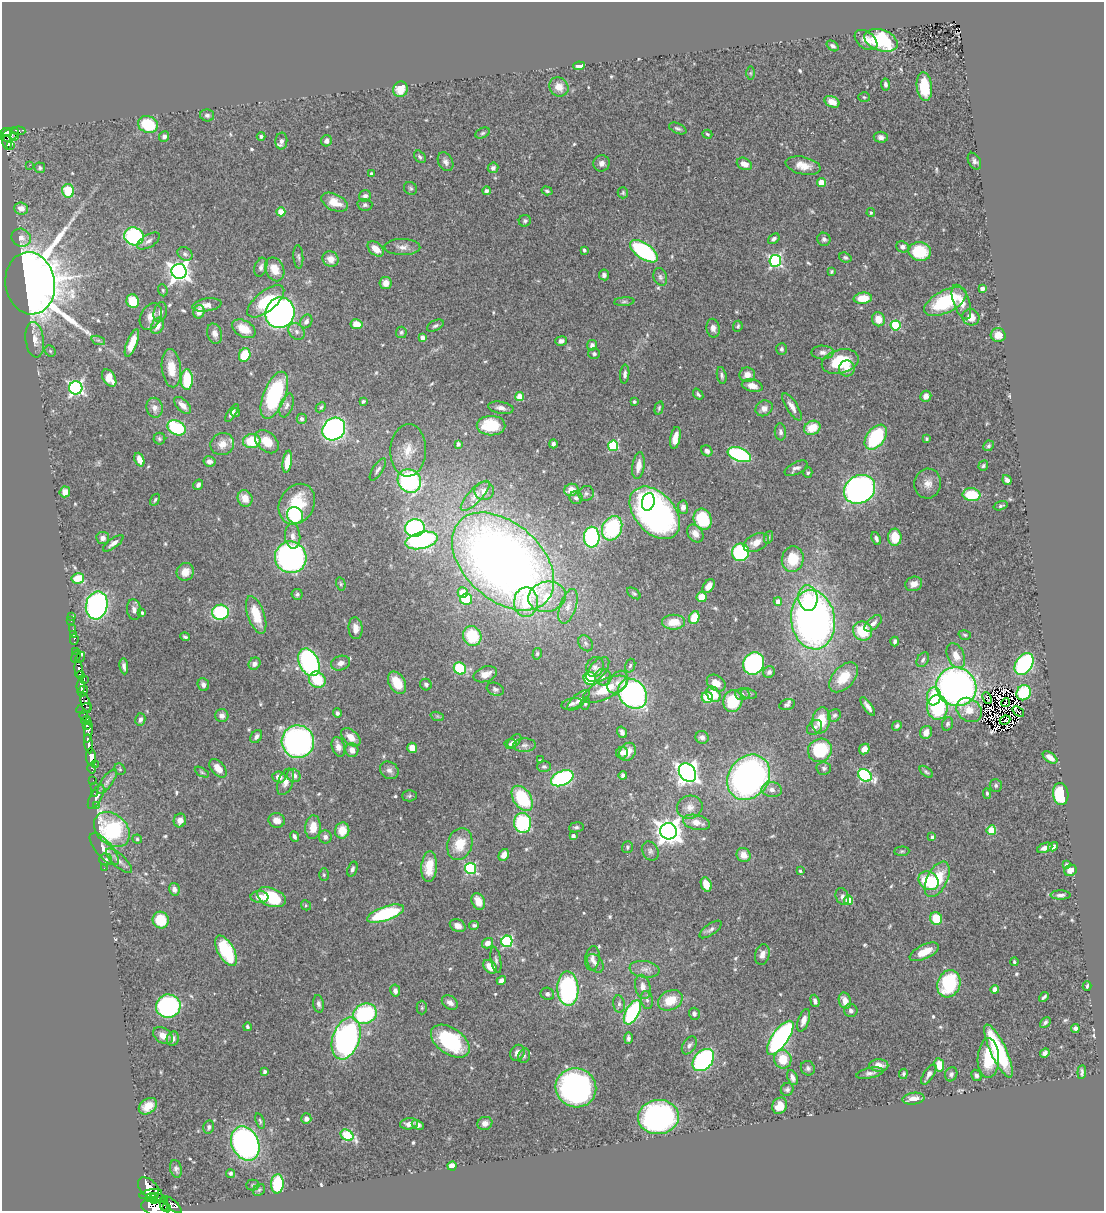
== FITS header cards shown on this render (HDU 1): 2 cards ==
NAXIS1  =                 1102
NAXIS2  =                 1209

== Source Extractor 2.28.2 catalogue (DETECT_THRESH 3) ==
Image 1102 x 1209 px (HDU 1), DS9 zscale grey, 1 PNG px = 1 image px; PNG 1106 x 1213 px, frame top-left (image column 1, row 1209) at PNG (2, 2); each listed source drawn as its Kron ellipse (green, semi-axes under 4 px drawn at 4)
Background 0.762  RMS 0.031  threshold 0.0939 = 3 sigma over >= 5 px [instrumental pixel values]
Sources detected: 611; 9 with non-positive FLUX_AUTO (blend fragments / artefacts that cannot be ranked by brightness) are neither listed nor drawn; of the other 602, the 500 brightest by FLUX_AUTO listed and drawn (102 fainter detections omitted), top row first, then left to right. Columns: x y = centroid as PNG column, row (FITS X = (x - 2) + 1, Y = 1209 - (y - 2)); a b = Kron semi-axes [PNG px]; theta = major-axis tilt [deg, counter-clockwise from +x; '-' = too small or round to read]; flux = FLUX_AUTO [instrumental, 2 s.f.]
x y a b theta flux
866 40 13 8 -36 19
881 40 17 10 -19 160
833 46 6 4 -38 5.8
579 66 6 4 9 28
750 73 6 4 89 3.2
885 84 6 4 -81 6.3
559 87 10 9 - 23
924 87 14 7 -84 58
400 89 8 7 - 35
864 97 6 5 - 3.2
832 102 8 5 -24 28
207 115 7 6 - 5.8
148 124 10 8 -23 100
678 128 9 5 -23 5.2
19 131 6 4 -4 52
5 132 5 3 - 210
483 133 7 5 27 4.1
707 134 5 3 - 3.4
10 135 9 6 29 530
164 136 5 5 - 6.8
261 136 4 4 - 4.4
15 137 4 3 - 41
881 137 7 5 -6 7.5
281 141 8 6 85 9.6
326 141 5 5 - 10
7 142 7 4 -81 180
11 146 2 2 - 35
420 157 7 5 -50 4.8
974 161 9 6 -61 6.1
446 162 10 7 -60 8.9
602 163 8 8 - 10
744 164 8 5 -27 18
30 165 2 2 - 330
803 166 18 8 -13 28
40 168 5 5 - 4.4
493 168 5 5 - 6
371 174 4 3 - 6.7
821 182 4 4 - 36
410 188 7 6 - 4.3
68 191 7 6 - 69
486 191 4 4 - 7.7
547 191 5 4 - 4
623 193 6 5 - 3.2
365 196 6 5 - 8.4
334 202 14 8 -26 38
365 205 7 6 - 5.2
21 208 7 6 - 17
281 212 4 4 - 56
871 213 4 3 - 3
525 221 6 5 - 4.6
134 236 10 9 - 240
21 238 10 8 -30 13
774 239 6 4 35 6.4
824 239 7 6 - 5.9
148 241 12 6 31 10
402 247 18 8 -1 15
903 247 6 5 - 8
376 249 9 6 -41 25
584 250 4 3 - 5.4
644 251 16 7 -35 300
920 252 11 9 -9 100
185 254 8 6 -37 6.3
298 257 12 5 -86 5.4
845 257 6 5 - 3.6
331 259 8 7 - 20
775 261 6 6 - 390
261 267 10 6 72 8.2
275 269 12 9 -66 34
179 272 7 7 - 1400
831 272 4 3 - 3.2
604 275 5 5 - 5.8
660 277 9 6 -71 6.4
30 283 31 24 -81 6000
386 283 6 6 - 14
982 289 4 3 - 12
163 290 6 4 -70 3
863 298 9 5 5 43
133 301 7 6 - 52
266 301 22 10 39 89
624 302 10 4 5 4.6
945 302 23 11 27 150
961 302 18 8 -70 23
207 305 15 6 9 15
160 312 10 6 76 8.8
199 312 7 5 76 17
280 313 15 14 - 840
151 316 14 10 60 19
971 317 8 8 - 22
878 319 7 6 - 29
306 321 7 5 57 9.2
357 324 6 5 - 26
896 325 5 5 - 160
158 326 8 6 65 19
435 326 9 5 26 5.4
738 326 5 4 - 3.9
713 328 9 6 -79 9.8
244 329 13 8 -28 36
297 332 9 7 -48 8.6
401 332 5 5 - 4.1
215 334 10 7 -73 11
998 335 7 6 - 21
422 337 4 4 - 13
35 340 18 9 -82 20
98 340 7 4 -18 4
561 341 6 5 - 9.6
132 343 14 5 69 35
592 345 5 4 - 7.8
781 349 6 5 - 5.2
50 351 6 5 - 3.7
823 352 11 7 -1 10
594 354 6 5 - 4.4
245 355 7 5 66 54
840 361 19 12 15 89
171 368 19 9 -84 39
847 368 8 8 - 21
625 374 9 4 85 7.8
747 375 8 7 - 19
722 376 8 5 -81 5.2
109 378 9 6 -57 31
187 379 10 6 -90 80
752 386 10 6 -13 19
76 388 6 6 - 540
698 394 6 4 -50 4.1
274 395 25 11 68 220
926 396 6 5 - 12
520 397 4 4 - 50
363 401 4 3 - 3.4
634 402 3 3 - 3.1
183 405 10 5 -45 13
287 405 12 6 71 8.9
321 407 6 4 45 3.4
792 407 16 5 -58 15
155 408 10 8 -81 12
501 408 13 6 -9 12
659 408 7 4 76 3.3
764 408 9 7 30 13
232 413 10 4 57 8.1
235 413 4 4 - 3.5
302 419 5 5 - 5.2
491 426 14 10 0 74
176 428 10 7 -28 140
812 428 8 7 - 45
334 429 12 10 46 570
780 432 8 5 -84 6.5
876 437 14 9 52 170
675 438 11 5 79 21
159 439 6 6 - 4
926 439 4 4 - 2.9
252 441 9 7 7 69
267 442 14 9 -43 35
222 444 12 10 27 21
458 444 4 3 - 7
553 444 4 4 - 6
613 446 5 5 - 160
988 446 5 5 - 4
408 450 26 18 88 47
707 451 6 5 - 8.4
739 455 12 6 -20 280
139 460 7 4 -69 21
209 461 6 5 - 8.3
287 462 11 4 81 37
638 466 13 6 81 20
983 466 5 4 - 3.6
796 468 12 6 27 8.8
378 469 13 5 58 8.1
808 473 5 4 - 3.4
1007 480 5 4 - 7.7
409 481 12 11 - 310
928 483 15 13 79 21
198 485 5 4 - 6.6
859 489 16 14 32 800
571 490 7 6 - 27
484 491 9 9 - 13
65 492 5 5 - 20
586 493 8 7 - 6.7
971 495 9 6 -5 71
475 496 19 7 46 17
245 498 8 7 - 25
576 498 6 6 - 6.1
155 500 6 4 58 3.6
648 502 9 6 79 81
297 504 21 17 59 90
1001 506 7 3 17 3.9
683 507 6 5 - 10
655 513 30 20 -48 840
295 515 8 7 - 160
703 519 11 8 -65 120
415 528 9 8 - 330
612 528 13 9 63 190
695 533 10 7 -54 15
293 536 12 7 -86 14
592 537 10 8 90 260
769 537 6 4 71 3.2
895 537 8 6 -89 53
103 538 6 6 - 9.4
876 538 7 4 -66 6.9
422 540 16 8 13 350
113 543 12 5 37 11
756 543 13 8 25 24
740 552 9 8 - 200
291 557 16 15 - 610
793 559 13 11 76 66
503 561 59 38 -42 2200
185 572 9 8 - 21
78 578 6 5 - 54
341 584 6 4 -74 3.6
914 584 8 7 - 15
709 586 8 5 57 17
463 592 5 5 - 34
634 593 7 4 -36 3.8
297 594 5 5 - 5
547 597 19 15 11 66
702 597 5 5 - 37
808 598 13 9 -84 44
466 599 6 5 - 82
778 601 4 4 - 17
526 602 15 12 87 71
97 605 14 10 77 560
568 606 18 8 72 21
134 609 10 7 -83 8.6
220 612 8 7 - 160
142 613 4 3 - 3.1
256 615 20 8 -71 54
71 617 4 2 - 5
694 618 7 5 69 48
813 620 30 22 -83 1200
71 621 2 2 - 3
673 622 11 7 1 38
873 623 10 5 41 11
355 628 11 7 -85 17
73 629 2 2 - 5.8
863 631 10 9 - 68
73 634 3 2 - 4.5
965 635 6 4 -16 3.1
472 636 10 9 - 73
185 637 5 3 - 3.9
74 639 5 3 - 23
895 641 5 3 - 5
586 643 8 6 -54 7
76 651 3 2 - 21
537 654 6 4 75 3.5
76 656 7 4 68 91
956 656 13 8 -65 24
80 657 6 2 50 10
923 660 8 5 60 5.8
309 662 14 9 -65 420
341 663 9 7 19 11
754 663 11 10 - 300
254 664 6 5 - 9
1024 664 12 8 55 270
124 666 8 4 -83 6.8
630 666 7 5 71 4.2
595 667 10 8 65 9.8
460 668 6 5 - 110
79 669 8 4 -84 350
598 670 15 8 49 15
769 672 6 5 - 6.7
485 674 12 7 19 23
80 675 4 3 - 250
603 677 8 8 - 10
843 677 18 10 47 46
590 678 6 6 - 99
84 679 4 2 - 97
317 680 9 8 - 63
618 682 13 8 52 18
397 683 12 8 -60 45
716 683 10 7 -35 24
203 685 6 5 - 8.8
426 685 6 5 - 4.7
81 686 6 3 84 490
956 687 20 19 - 1000
495 689 9 6 -21 5.7
605 689 24 9 25 64
83 691 6 4 50 540
1024 693 8 7 - 100
633 694 16 13 -49 520
713 694 8 6 -50 36
742 694 7 6 - 5.7
749 694 8 5 -13 4.3
934 696 9 7 84 66
707 697 6 5 - 62
987 698 6 2 -65 4.7
578 700 14 6 42 9.9
733 701 11 9 71 98
85 702 10 4 -75 70
1006 703 4 2 - 2.9
572 704 10 5 15 7.7
585 704 6 4 74 3.2
787 705 8 5 14 5.6
868 706 11 4 -53 10
937 707 12 10 -83 130
84 708 8 5 12 170
969 710 14 11 -38 28
1018 711 6 2 -37 3.3
337 713 5 4 - 5.9
84 715 5 3 - 19
834 715 7 6 - 4.7
222 716 6 6 - 9.1
437 716 7 4 -18 3.7
86 720 5 3 - 150
140 720 6 5 - 6.5
821 720 13 9 81 44
1005 720 5 2 - 3
947 724 7 5 67 5.5
87 726 4 3 - 68
897 726 5 4 - 4.9
815 727 9 6 44 6.8
88 731 11 4 83 290
622 732 6 4 -57 7.6
926 732 6 6 - 20
256 737 7 5 57 6.9
351 737 11 7 -42 23
702 737 7 6 - 7.9
514 741 8 5 43 6.5
298 742 16 16 - 610
88 744 9 3 -81 840
511 744 6 5 - 4.3
524 745 11 7 3 9.2
338 747 10 6 -74 17
412 748 5 5 - 26
864 749 6 4 47 12
352 750 7 6 - 16
820 750 12 11 - 120
628 752 9 7 57 27
622 753 6 5 - 10
91 757 9 5 -85 720
1050 757 8 4 -35 14
541 760 4 3 - 3
95 764 2 2 - 18
544 766 7 5 -1 4.7
218 768 11 6 -48 25
824 768 7 6 - 5.3
92 769 5 3 - 26
120 769 6 5 - 3.2
389 770 10 8 -36 9.5
202 772 8 4 -30 3.4
926 772 8 4 -37 3.9
687 773 10 7 -52 1400
294 775 7 6 - 11
623 775 4 4 - 6.3
865 775 7 5 -32 270
279 777 7 5 -9 11
749 777 24 20 53 780
562 778 12 7 23 320
93 780 2 2 - 9.7
107 782 14 5 54 10
286 782 14 7 69 14
996 785 6 6 - 4.7
94 787 4 2 - 18
772 790 10 7 -8 12
94 793 3 2 - 3.3
987 793 5 4 - 3.7
1061 794 11 7 -81 150
409 796 7 5 2 3.4
96 797 13 6 61 11
522 798 14 9 -57 140
96 805 3 2 - 7.5
690 807 13 11 21 19
180 820 7 6 - 14
277 820 8 7 - 13
696 822 14 7 -13 24
523 823 10 8 -85 180
313 827 12 8 86 32
576 827 7 5 9 4.5
112 829 20 15 -43 240
342 830 8 7 - 33
991 830 5 4 - 73
668 831 8 8 - 2100
294 836 5 3 - 5.6
573 836 4 4 - 9
325 837 6 6 - 7.9
932 837 4 3 - 5.6
137 839 4 4 - 3.1
460 844 16 12 72 49
627 847 6 5 - 3.6
1053 847 5 4 - 5.6
1045 848 8 4 22 14
104 849 20 8 -49 21
650 851 10 8 -59 7.5
902 851 7 4 3 3.3
504 855 6 5 - 18
744 855 7 6 - 20
106 859 6 6 - 4.9
119 861 17 6 -43 12
1066 865 4 3 - 3.2
429 867 15 8 85 45
104 868 2 2 - 40
471 868 5 5 - 230
352 869 8 4 71 5.8
1070 870 6 5 - 13
800 871 4 4 - 3.1
324 875 6 5 - 3.2
937 879 19 10 64 72
928 881 10 8 -34 110
706 884 7 5 -68 31
174 889 6 5 - 10
1061 895 10 4 0 7.6
842 896 9 6 -69 7.7
260 897 9 6 -1 14
271 897 15 9 -22 120
848 900 4 4 - 58
478 901 9 6 -66 28
306 905 5 5 - 3.3
385 914 19 7 19 170
936 919 6 6 - 55
161 920 8 8 - 66
474 925 5 4 - 4.4
458 926 8 6 -26 13
711 929 13 5 35 7.4
507 941 6 5 - 250
487 943 6 5 - 14
226 951 17 8 -60 150
924 952 16 7 25 34
762 954 10 7 76 14
592 958 12 7 82 12
496 960 13 5 -80 6.4
1014 962 4 4 - 3.3
595 963 10 7 -54 9.1
490 967 8 5 -41 31
645 969 15 8 -8 16
501 981 5 4 - 13
949 984 14 11 71 170
1087 986 4 3 - 3
643 987 12 7 -77 17
568 988 17 10 -88 320
995 989 4 4 - 22
395 991 6 5 - 8.7
547 994 7 6 - 6.5
1044 997 5 3 - 4.2
647 1000 9 6 -80 6.9
670 1000 13 9 26 48
815 1001 6 4 -71 7.9
845 1001 8 6 -74 22
450 1002 9 6 -35 12
319 1004 9 5 -81 6.9
619 1004 8 5 -82 6.3
168 1006 12 11 - 300
422 1008 7 5 89 3.3
851 1010 7 6 - 6.7
632 1012 13 6 62 250
365 1014 12 10 23 230
694 1014 6 5 - 6
804 1020 12 5 70 15
1045 1022 6 4 43 5
247 1027 4 3 - 4.1
1075 1028 4 4 - 5.7
163 1035 10 7 -34 19
346 1038 22 13 71 560
628 1038 6 3 89 5.7
780 1038 20 8 55 520
173 1039 7 6 - 12
450 1041 22 13 -35 200
689 1045 10 6 57 7.8
998 1051 29 8 -65 200
517 1053 8 7 - 13
1045 1053 5 4 - 6.7
524 1056 7 5 74 5
988 1058 20 10 89 83
783 1059 9 8 - 44
703 1060 13 9 48 310
879 1065 9 6 0 20
939 1065 7 5 -80 35
808 1068 7 6 - 5.8
264 1072 4 3 - 6.5
1082 1072 7 3 84 5.2
870 1073 14 5 11 8.5
903 1074 5 4 - 3.5
929 1074 11 5 57 11
951 1074 7 6 - 5.5
976 1075 6 4 -61 6
792 1078 8 5 -68 9.3
576 1088 20 19 - 660
787 1089 7 6 - 5.1
913 1099 11 6 8 17
148 1106 10 7 36 35
780 1106 8 7 - 31
658 1117 20 17 6 480
306 1119 5 5 - 8.8
260 1121 8 4 -71 3.6
485 1123 7 6 - 12
409 1124 9 5 6 14
418 1125 6 4 -29 7
209 1127 7 5 78 5.5
347 1135 7 5 -31 150
245 1143 18 13 -65 600
452 1166 4 4 - 18
176 1169 9 6 -76 6.8
231 1173 4 4 - 4.4
277 1184 10 6 87 120
253 1185 6 5 - 3.2
148 1188 12 8 -45 1600
259 1190 6 5 - 4.3
150 1194 11 4 13 550
151 1197 5 3 - 260
158 1198 8 4 -14 290
154 1201 3 2 - 100
164 1203 7 3 -90 80
173 1205 11 4 -42 120
156 1207 14 8 -10 1200
166 1207 4 3 - 92
At the frame edge (FLAGS 8, measured only in part): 1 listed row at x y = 156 1207
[102 fainter detections neither listed nor drawn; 9 non-positive-flux detections neither listed nor drawn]